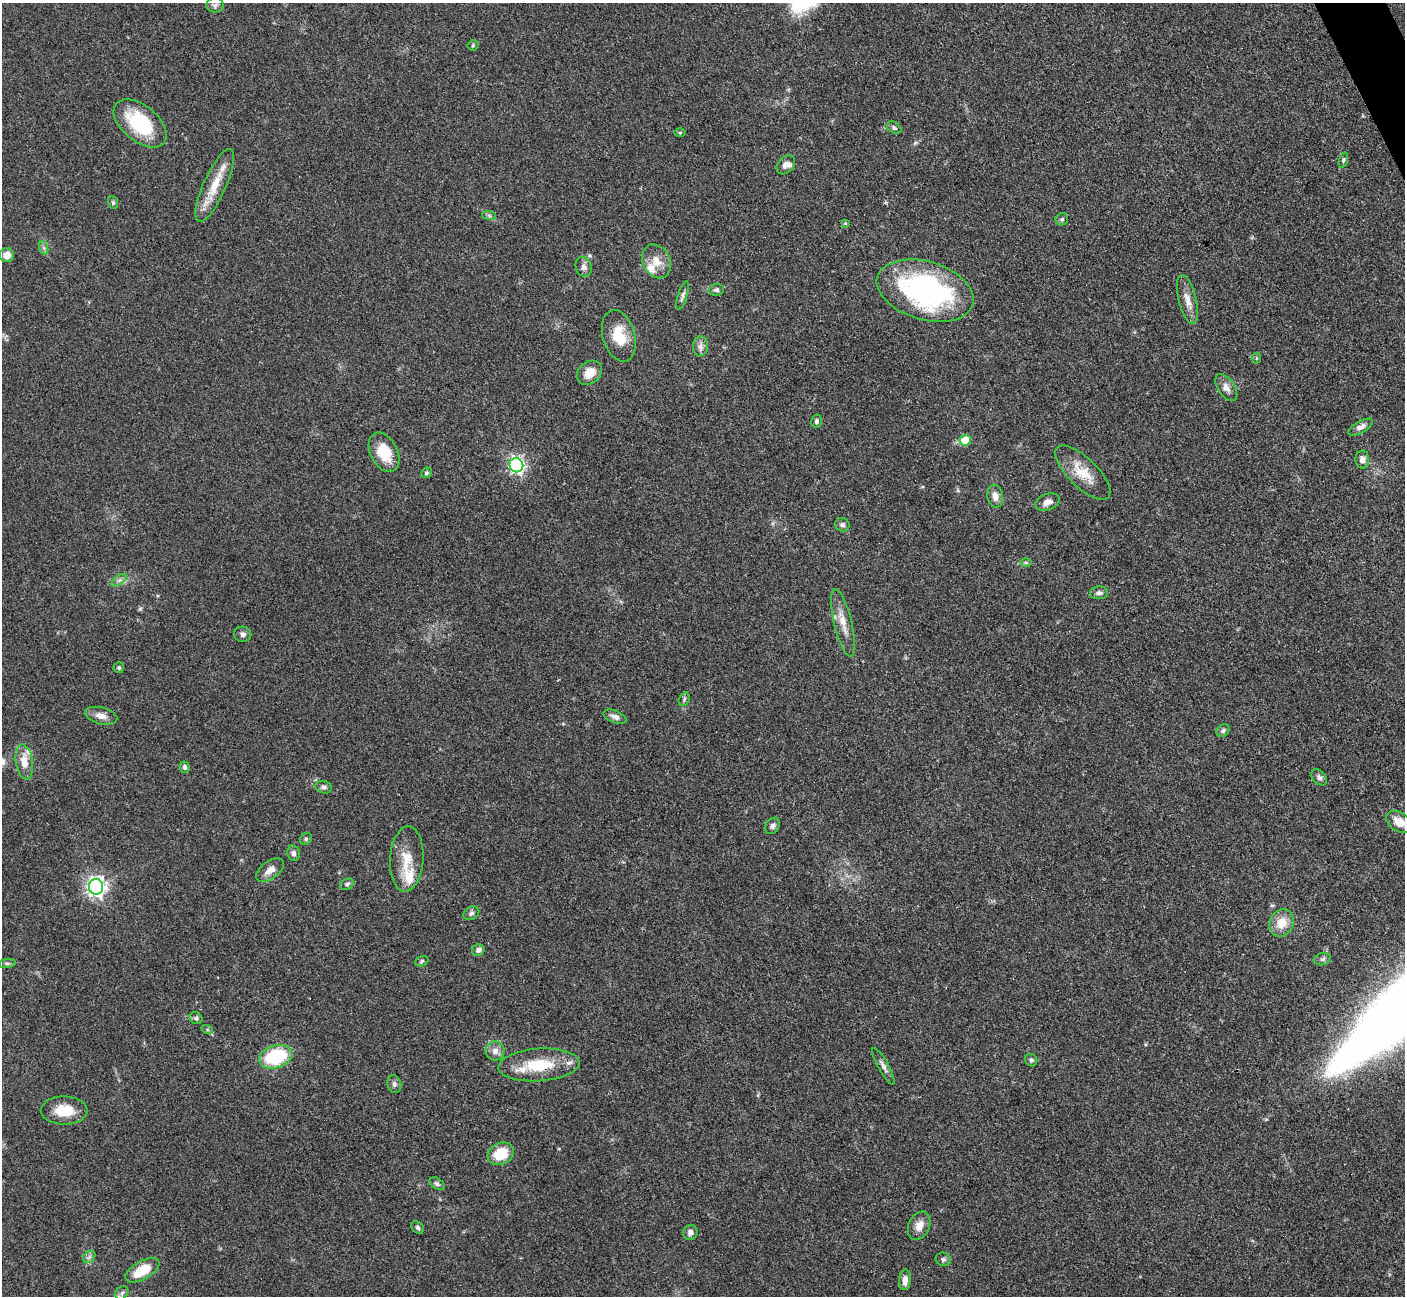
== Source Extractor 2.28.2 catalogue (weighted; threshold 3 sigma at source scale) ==
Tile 10 of 4 x 4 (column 2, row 3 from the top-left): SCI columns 1421-2823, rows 1593-2886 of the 5647 x 5638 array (HDU 1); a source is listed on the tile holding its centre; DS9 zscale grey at full resolution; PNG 1407 x 1298 px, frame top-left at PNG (2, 3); each listed source drawn as its Kron ellipse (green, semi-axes under 4 px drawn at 4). Shown black and unused: <1% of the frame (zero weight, under 3 of 4 exposures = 2% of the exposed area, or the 3 px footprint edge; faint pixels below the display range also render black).
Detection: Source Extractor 2.28.2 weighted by HDU 2 'WHT'; one run over the whole footprint, this tile lists its part. Background 0.0833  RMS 0.0058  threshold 0.026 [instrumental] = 3 sigma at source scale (4.5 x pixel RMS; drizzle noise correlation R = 1.50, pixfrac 1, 0.05/0.05 arcsec/px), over >= 5 px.
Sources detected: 89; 6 inside a brighter listed object's ellipse — not listed separately; the other 83 listed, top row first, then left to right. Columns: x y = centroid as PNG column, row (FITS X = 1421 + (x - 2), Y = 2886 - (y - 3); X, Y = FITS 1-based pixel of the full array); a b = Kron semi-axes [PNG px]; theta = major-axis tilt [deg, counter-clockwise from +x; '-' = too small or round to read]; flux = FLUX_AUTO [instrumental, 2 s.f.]
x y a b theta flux
215 5 9 7 4 1.7
473 45 5 5 - 0.79
140 123 31 18 -40 38
894 128 8 5 -35 1.3
680 132 5 3 - 0.64
1343 160 8 4 72 0.9
786 165 10 7 49 3
215 185 40 11 66 15
113 202 6 5 - 0.99
489 216 7 4 -3 1.1
1062 219 6 6 - 0.97
845 223 4 4 - 0.57
44 248 7 4 -71 1.3
7 255 7 7 - 5
656 261 17 13 -64 8
584 267 10 8 -71 2.5
716 290 8 6 5 1.4
925 291 50 29 -16 130
683 295 15 4 74 2
1187 300 25 9 -76 6.3
619 336 26 16 -74 15
700 346 10 7 86 2.6
1256 358 5 3 - 0.68
589 373 13 10 41 7.3
1226 387 15 8 -56 3.8
816 421 7 5 77 1.2
1361 427 13 6 29 3.2
965 440 5 5 - 17
384 452 21 13 -63 15
1362 460 9 7 -85 3
516 465 7 6 - 160
426 473 5 5 - 1.1
1083 473 36 14 -45 13
995 496 11 8 -80 3.9
1047 502 12 8 20 3.5
842 525 7 6 - 1.6
1026 563 6 4 -1 0.8
119 580 8 4 36 1.7
1099 593 9 6 -1 1.9
843 623 35 8 -76 8.5
243 634 8 7 - 1.8
119 668 5 5 - 0.96
684 699 7 5 69 1.1
101 716 16 8 -14 4.4
615 717 12 6 -22 2.5
1223 731 7 5 42 1.3
24 762 17 8 -82 7.9
185 767 5 5 - 1.8
1319 777 9 6 -47 2
323 787 8 6 -15 1.8
1399 822 14 9 -32 8
772 826 9 6 49 2
306 839 6 5 - 1
293 853 8 6 -80 1.9
407 859 33 16 87 14
270 870 16 8 36 4.9
347 884 7 5 27 1.2
96 887 7 7 - 290
471 913 8 6 30 1.5
1282 923 14 11 64 10
478 950 6 5 - 2.2
1323 959 8 6 16 1.5
422 961 7 5 20 1.1
7 963 9 4 8 1.1
196 1018 7 5 -36 1.2
207 1029 6 4 -18 0.83
495 1051 9 9 - 3.7
276 1057 17 11 18 36
1031 1060 6 6 - 1.2
539 1065 40 16 4 25
883 1066 21 5 -61 2.8
394 1084 9 6 -73 1.8
64 1111 23 14 -1 13
501 1154 13 10 27 15
437 1184 8 5 -33 1.4
919 1226 15 10 66 5.3
418 1227 7 5 -47 1.2
690 1232 7 7 - 2.7
89 1257 7 5 45 1.5
943 1259 7 6 - 1.5
142 1270 19 9 29 15
905 1280 10 6 85 3.9
122 1293 7 6 - 1.5
Overlapping masked pixels (flux is a lower limit): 1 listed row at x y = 539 1065
Isophote crosses this tile's border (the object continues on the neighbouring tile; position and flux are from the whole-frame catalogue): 1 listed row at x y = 1399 822